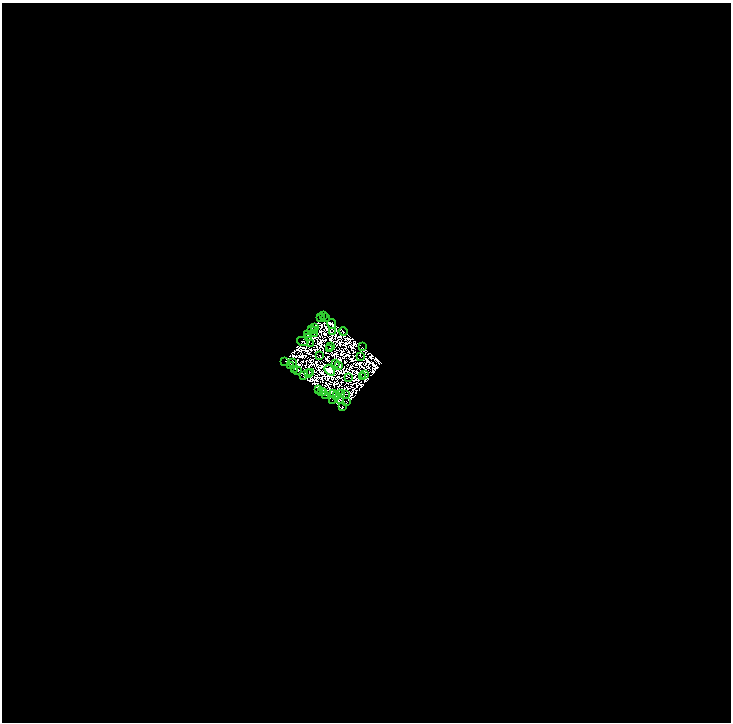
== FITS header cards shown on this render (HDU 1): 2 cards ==
NAXIS1  =                 1457
NAXIS2  =                 1440

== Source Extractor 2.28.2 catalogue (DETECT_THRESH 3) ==
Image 1457 x 1440 px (HDU 1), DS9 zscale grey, zoomed out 1/2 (1 PNG px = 2 x 2 image px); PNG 733 x 724 px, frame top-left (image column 1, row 1439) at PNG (2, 3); each listed source drawn as its Kron ellipse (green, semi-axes under 4 px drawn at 4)
Background 0.281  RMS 3.3e-04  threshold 9.78e-04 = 3 sigma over >= 5 px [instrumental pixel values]
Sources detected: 170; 125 cannot appear on this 1/2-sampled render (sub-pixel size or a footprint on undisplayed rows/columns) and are neither listed nor drawn; the other 45 listed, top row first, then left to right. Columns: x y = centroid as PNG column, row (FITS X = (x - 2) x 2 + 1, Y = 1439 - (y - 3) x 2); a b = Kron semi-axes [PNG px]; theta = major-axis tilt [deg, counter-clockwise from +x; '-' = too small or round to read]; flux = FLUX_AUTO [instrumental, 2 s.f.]
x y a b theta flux
324 315 2 2 - 2.8
321 318 2 1 - 49
325 318 2 1 - 13
332 324 5 2 - 46
314 327 2 1 - 54
312 330 2 1 - 33
314 331 3 2 - 76
343 331 4 2 - 83
332 332 3 2 - 2.4
315 333 3 2 - 25
307 335 3 1 - 32
309 337 2 1 - 63
303 341 6 2 -16 68
311 343 3 1 - 16
331 346 2 1 - 18
362 347 3 1 - 19
330 348 3 1 - 34
320 356 4 1 - 22
361 357 2 1 - 1.5
285 361 2 1 - 6.3
292 363 2 1 - 12
336 364 2 1 - 44
338 365 2 1 - 2.8
290 366 2 1 - 9.7
295 369 2 1 - 28
298 370 2 1 - 25
330 370 6 4 -52 38000
310 372 3 1 - 53
308 374 3 1 - 16
364 374 2 1 - 39
303 376 2 1 - 11
348 377 2 1 - 20
363 377 2 1 - 95
319 389 2 1 - 13
321 391 2 1 - 51
323 393 2 2 - 130
334 394 2 1 - 18
342 394 2 1 - 28
346 394 2 1 - 3.4
326 395 2 1 - 36
336 395 3 2 - 59
333 400 2 1 - 58
341 400 2 1 - 42
346 401 3 1 - 59
343 406 4 2 - 36
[125 sub-pixel or undisplayed-footprint detections neither listed nor drawn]